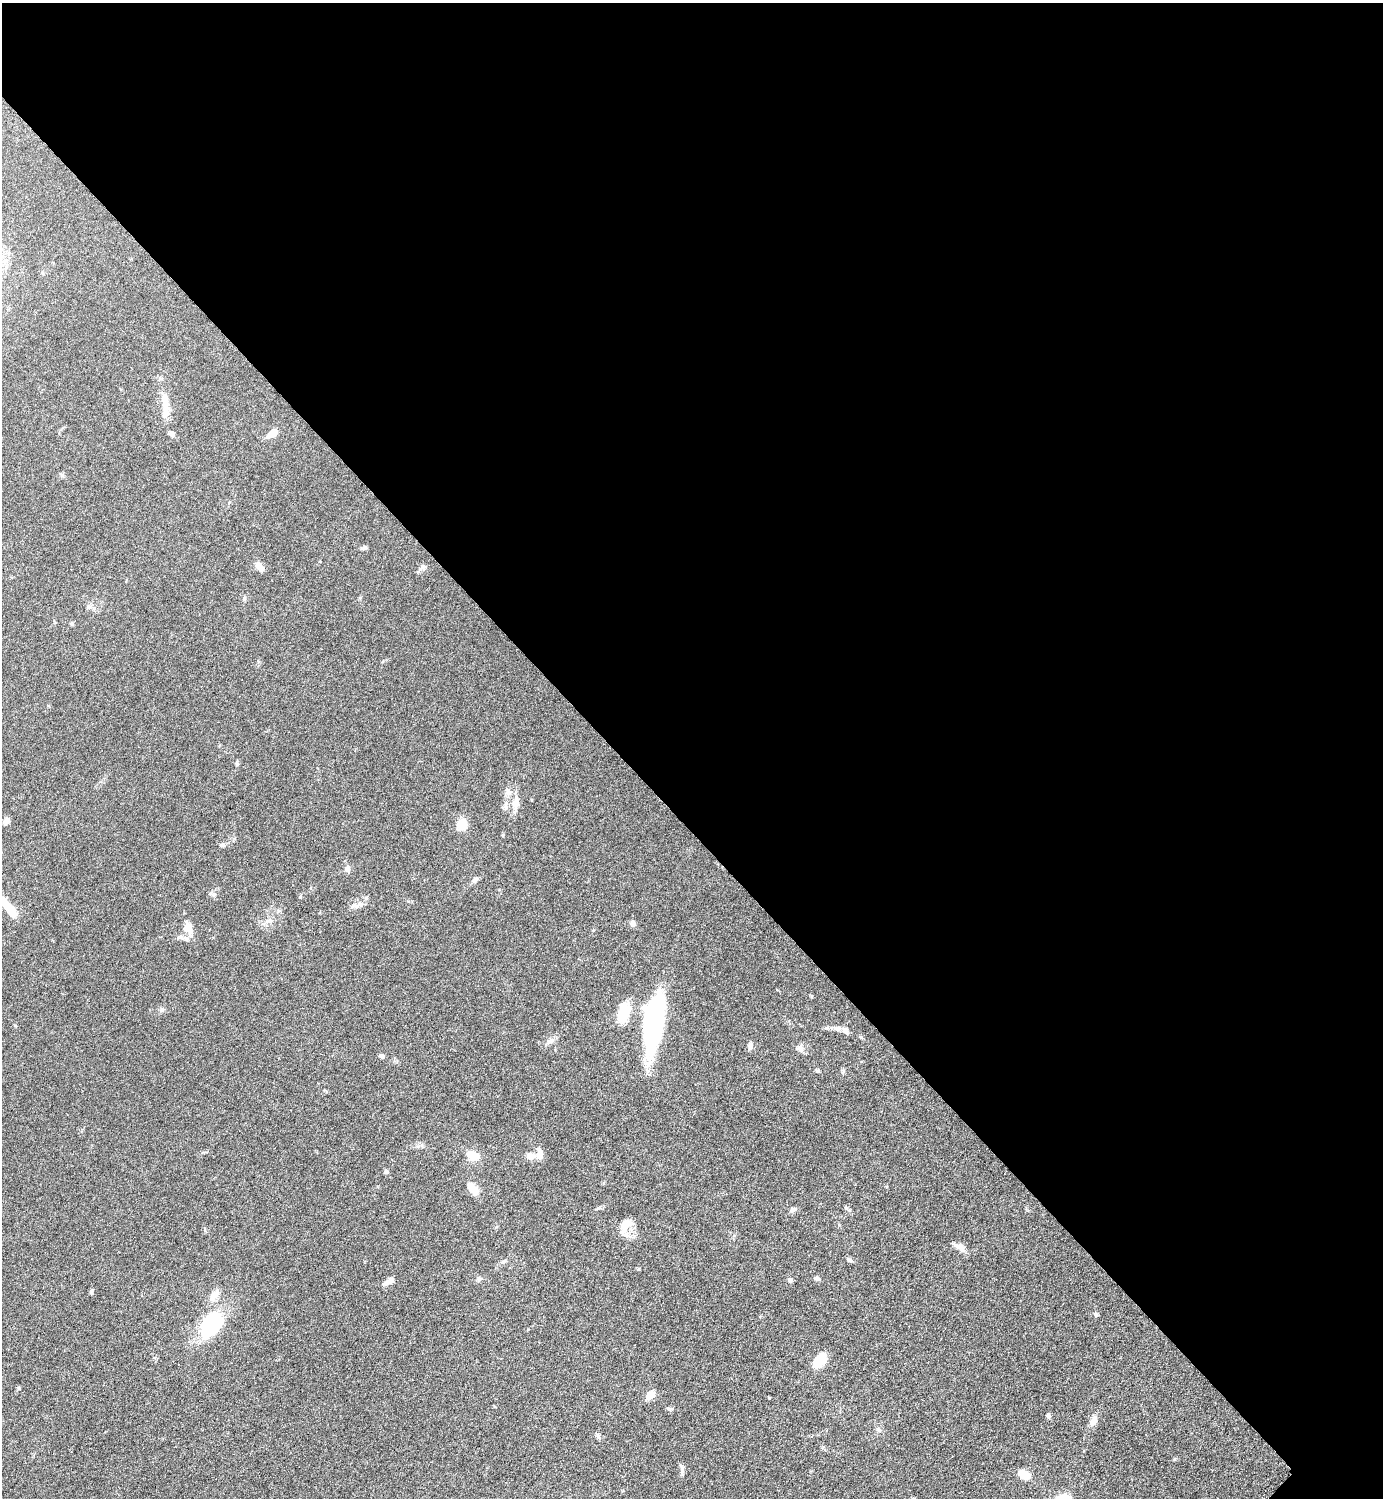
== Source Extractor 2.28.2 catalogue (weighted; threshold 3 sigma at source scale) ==
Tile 3 of 4 x 4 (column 3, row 1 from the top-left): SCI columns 3072-4452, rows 4495-5990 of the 6002 x 6002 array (HDU 1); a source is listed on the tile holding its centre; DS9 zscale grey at full resolution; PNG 1385 x 1500 px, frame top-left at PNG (2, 3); no overlay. Shown black and unused: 55% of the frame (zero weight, under 6 of 12 exposures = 1% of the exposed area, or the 3 px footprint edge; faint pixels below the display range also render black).
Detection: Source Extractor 2.28.2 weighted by HDU 2 'WHT'; one run over the whole footprint, this tile lists its part. Background 0.087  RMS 0.0038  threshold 0.0156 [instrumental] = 3 sigma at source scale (4.09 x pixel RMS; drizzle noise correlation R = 1.36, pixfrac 0.8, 0.05/0.05 arcsec/px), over >= 5 px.
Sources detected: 63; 3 inside a brighter object's white glare — not listed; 4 inside a brighter listed object's ellipse — not listed separately; the other 56 listed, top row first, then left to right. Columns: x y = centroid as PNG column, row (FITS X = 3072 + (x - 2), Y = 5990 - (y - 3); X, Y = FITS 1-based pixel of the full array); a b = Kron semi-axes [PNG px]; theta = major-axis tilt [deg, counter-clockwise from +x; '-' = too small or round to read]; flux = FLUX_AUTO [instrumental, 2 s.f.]
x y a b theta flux
165 405 35 8 -87 6.3
172 434 8 6 -46 1
272 434 15 8 39 2.4
364 548 7 4 44 0.59
259 566 11 6 -53 2.8
422 567 11 5 38 1
89 607 7 4 -18 0.73
72 624 5 4 - 0.48
508 792 9 6 -75 1.3
515 803 18 10 75 3.5
6 820 10 6 70 1.2
462 825 8 8 - 7.9
503 835 5 3 - 0.34
222 845 8 5 -10 0.74
347 869 9 6 -90 1.1
475 880 10 6 46 1
300 896 5 4 - 0.43
356 905 14 7 0 1.7
8 907 33 9 -51 8.1
632 924 7 6 - 1.3
189 928 16 9 -78 2.8
624 1014 24 15 53 7.5
655 1020 60 17 86 51
837 1028 9 7 -18 1.5
551 1041 10 7 37 1.4
750 1046 10 6 83 1.2
800 1048 12 6 17 1.5
382 1056 6 5 - 0.95
817 1071 6 4 -19 0.5
539 1154 16 8 87 2.4
472 1155 10 7 -24 6.7
530 1156 8 7 - 2.5
386 1172 5 5 - 0.75
471 1187 14 10 -44 2.7
846 1207 6 4 -19 0.51
793 1209 8 6 32 0.97
625 1225 22 12 69 4.9
959 1246 17 8 -25 2.3
849 1260 8 5 -26 0.69
817 1278 6 5 - 0.96
479 1279 6 6 - 0.71
790 1280 6 6 - 0.74
388 1281 14 6 30 2
91 1292 6 4 77 0.62
214 1295 17 10 49 3
1096 1315 6 5 - 0.52
211 1324 21 15 60 31
819 1360 17 10 49 7.1
650 1395 9 7 41 4.1
769 1398 3 3 - 0.34
669 1409 6 4 -18 0.52
1048 1416 6 5 - 0.76
1093 1420 11 7 61 2.8
598 1436 8 4 -60 0.71
682 1472 9 3 85 0.83
1024 1475 14 8 -33 5
Isophote crosses this tile's border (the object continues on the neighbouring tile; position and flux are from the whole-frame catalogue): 1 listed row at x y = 8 907
Unlisted compact peaks at least as high as the median listed source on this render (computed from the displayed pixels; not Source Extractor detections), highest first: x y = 214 894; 161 1010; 1174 1459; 19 1388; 811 996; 15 1025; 417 1146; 237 764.